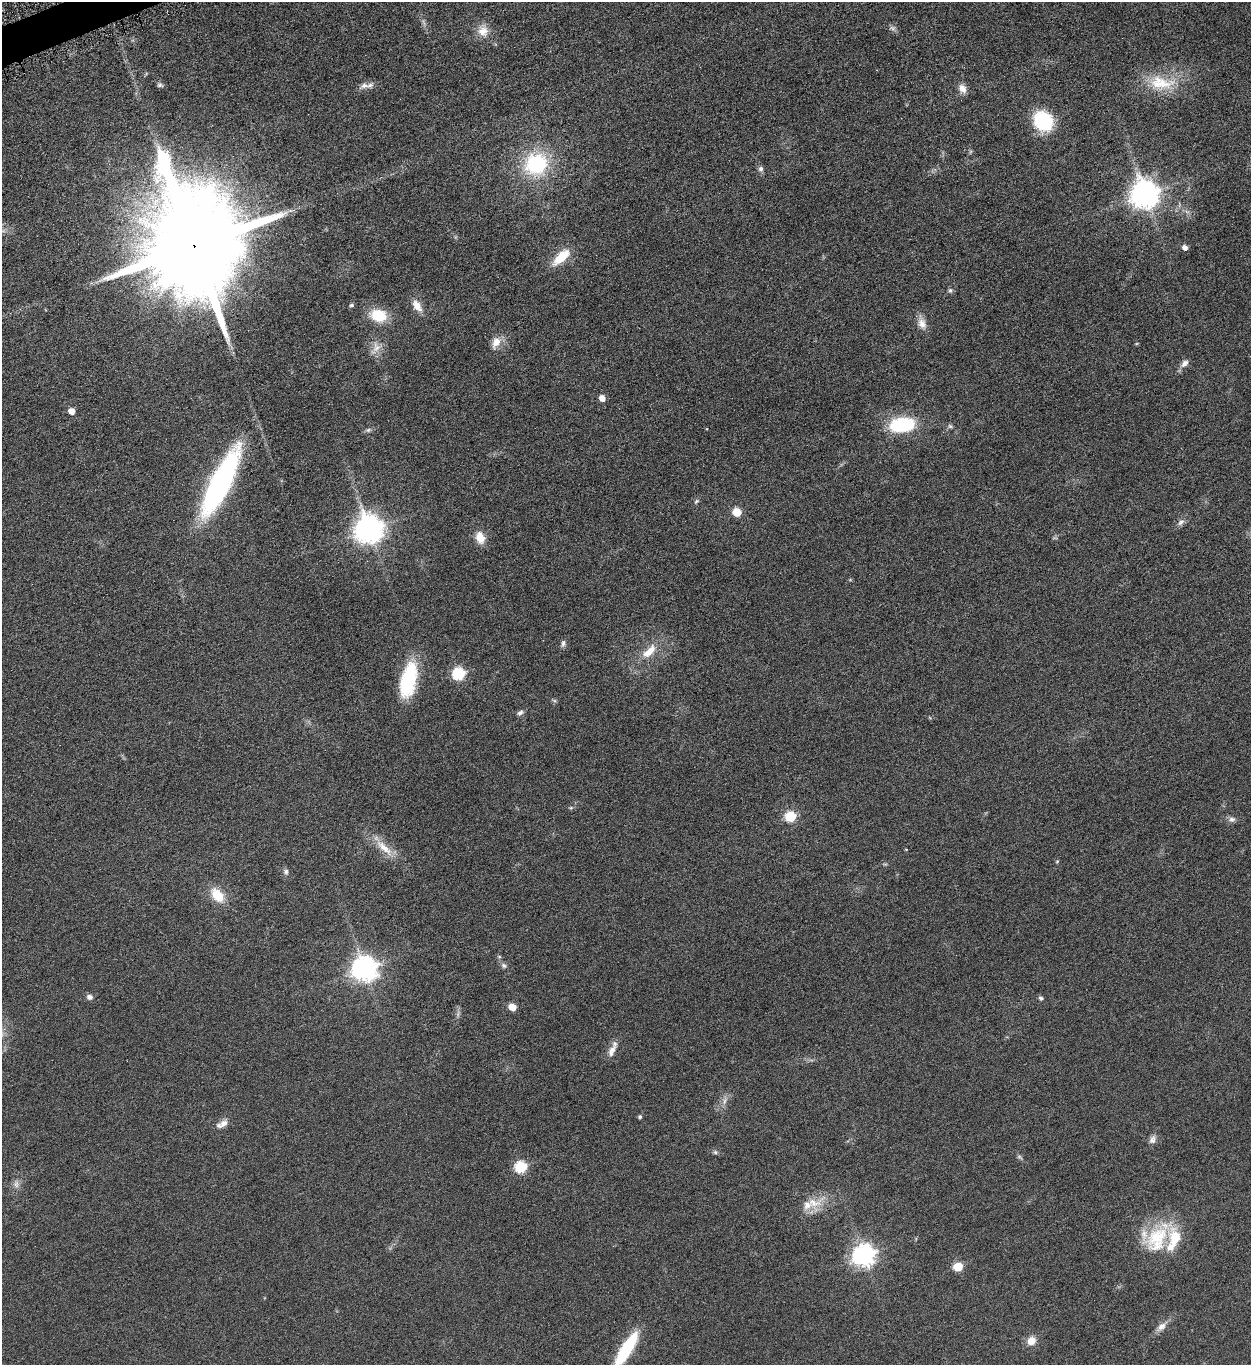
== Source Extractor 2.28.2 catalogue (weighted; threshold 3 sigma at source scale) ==
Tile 11 of 4 x 4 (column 3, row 3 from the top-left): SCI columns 2662-3910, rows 1370-2732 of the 5451 x 5466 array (HDU 1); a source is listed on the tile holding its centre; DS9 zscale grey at full resolution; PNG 1253 x 1367 px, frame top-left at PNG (2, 2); no overlay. Shown black and unused: <1% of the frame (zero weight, under 4 of 8 exposures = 1% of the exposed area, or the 3 px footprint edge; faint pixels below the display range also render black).
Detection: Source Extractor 2.28.2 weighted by HDU 2 'WHT'; one run over the whole footprint, this tile lists its part. Background 0.0847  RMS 0.0079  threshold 0.0324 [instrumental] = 3 sigma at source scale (4.09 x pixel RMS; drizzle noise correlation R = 1.36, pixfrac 0.8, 0.05/0.05 arcsec/px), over >= 5 px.
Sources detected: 69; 3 too faint to see at this stretch — not listed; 2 inside a brighter listed object's ellipse — not listed separately; the other 64 listed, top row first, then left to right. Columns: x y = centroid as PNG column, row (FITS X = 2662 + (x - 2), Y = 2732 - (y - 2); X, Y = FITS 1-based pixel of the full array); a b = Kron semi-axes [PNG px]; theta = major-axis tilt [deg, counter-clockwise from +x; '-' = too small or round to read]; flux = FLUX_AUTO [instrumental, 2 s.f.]
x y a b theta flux
483 31 15 14 - 8.9
1161 83 40 19 -5 28
159 85 7 5 1 1.5
365 86 15 8 6 4.3
962 88 12 9 -57 4.9
1043 121 15 13 -55 59
536 164 24 22 25 60
761 169 7 7 - 2.2
1145 194 9 9 - 940
1187 212 7 4 -19 1.6
194 245 30 24 -75 23000
1185 247 5 5 - 3.5
561 257 20 9 43 19
950 290 7 5 88 1.5
351 305 5 5 - 1.5
417 306 16 9 -58 7.7
378 316 13 11 -14 27
922 323 16 10 -66 6.1
496 342 17 10 64 7.4
376 347 16 11 84 7.3
1185 363 12 8 46 3.8
602 398 5 5 - 5.9
71 411 5 5 - 6
902 425 29 16 8 43
950 426 7 5 -42 1.4
368 430 7 5 45 1.6
221 483 72 19 64 160
696 501 7 5 44 1.3
737 512 6 5 - 20
1181 522 11 7 44 2.9
369 529 9 9 - 930
480 537 14 9 -73 9.6
563 643 10 5 80 2
649 651 23 10 43 12
459 674 6 6 - 85
408 680 38 16 77 47
554 700 6 4 -19 1.1
520 713 9 6 26 2
571 808 6 4 1 0.97
790 816 6 6 - 51
1232 819 10 8 -1 2.7
384 848 33 9 -44 13
1057 861 5 4 - 0.68
286 871 8 6 89 1.7
217 895 19 12 -50 15
504 965 9 6 -45 2
365 969 9 8 - 680
89 997 8 6 -3 2.6
1041 998 6 5 - 1.4
512 1007 6 5 - 12
612 1051 19 9 65 6
724 1101 11 4 79 2.5
640 1117 4 4 - 1.3
224 1123 12 9 32 4.9
1152 1140 12 8 62 3.3
715 1152 6 5 - 1.2
521 1167 6 6 - 66
814 1203 26 20 10 16
1156 1238 44 31 44 43
864 1255 8 8 - 460
958 1267 5 5 - 31
1161 1327 15 9 40 4.9
1031 1341 9 8 - 7.3
626 1349 34 9 58 53
Overlapping masked pixels (flux is a lower limit): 1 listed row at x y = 194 245
Isophote crosses this tile's border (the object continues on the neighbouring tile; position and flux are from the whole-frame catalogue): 1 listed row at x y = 626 1349